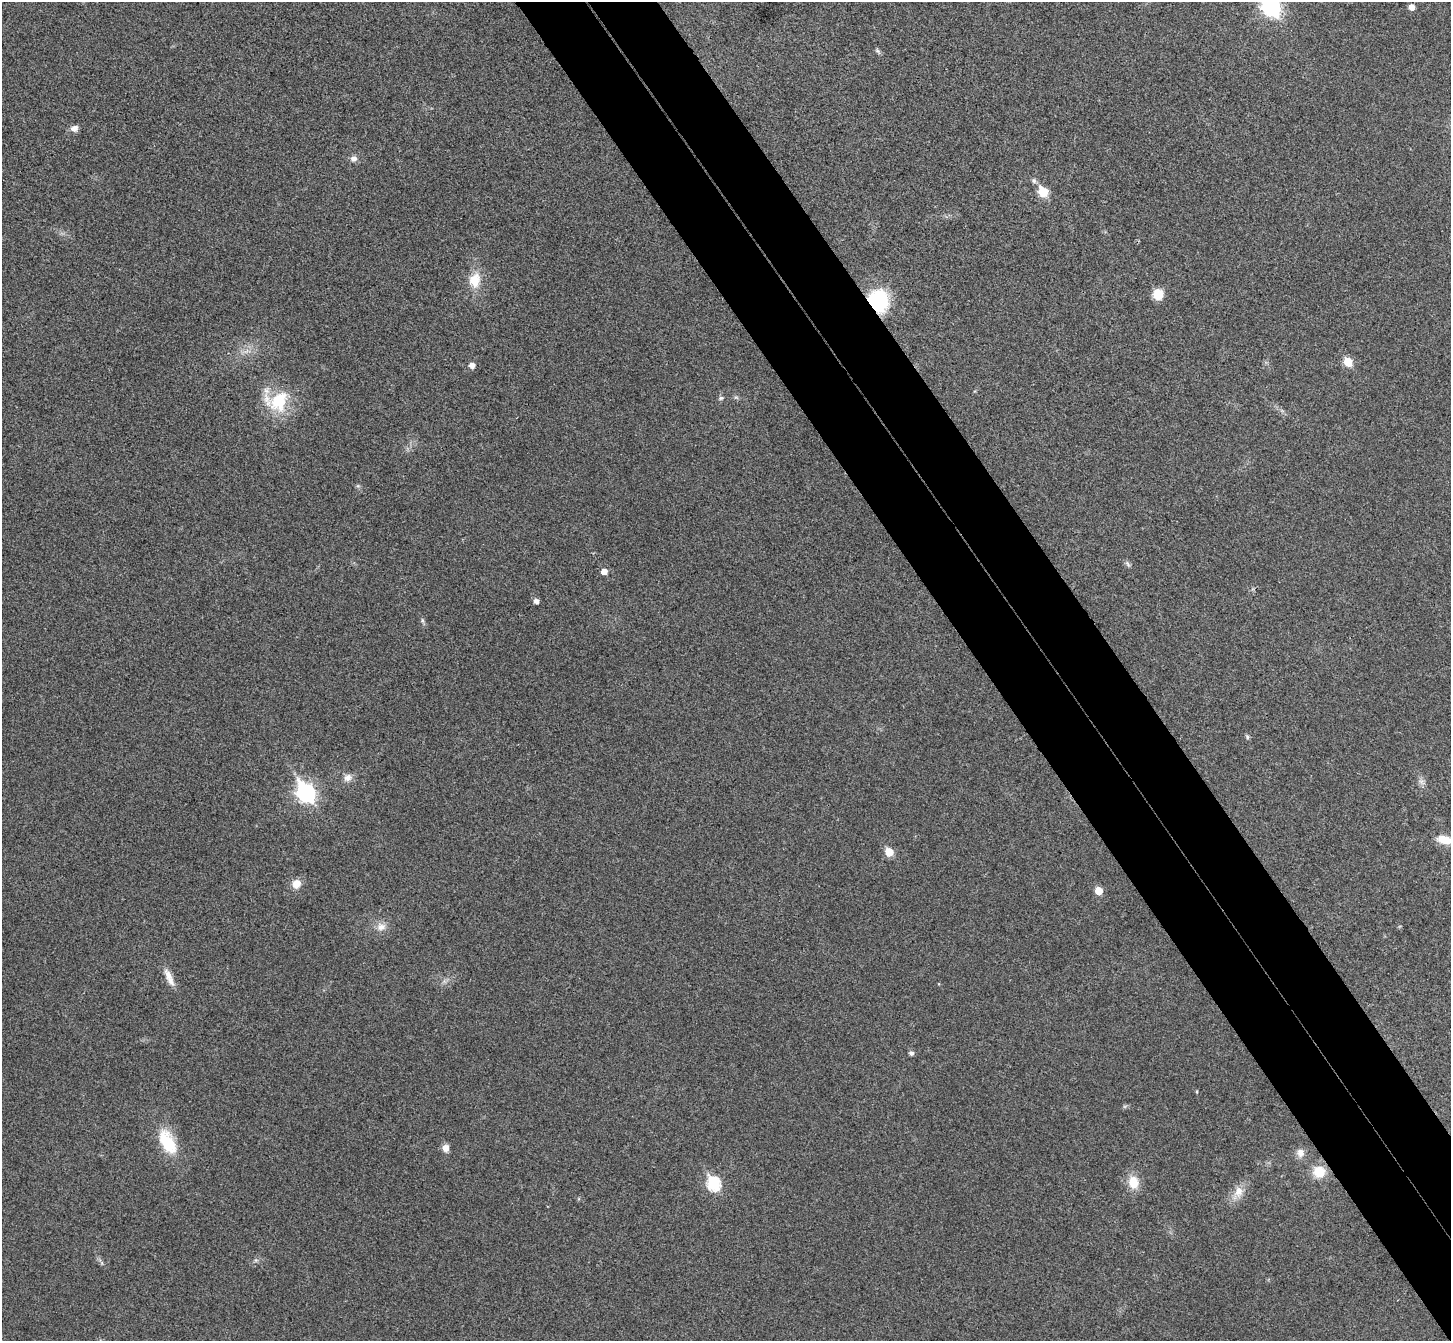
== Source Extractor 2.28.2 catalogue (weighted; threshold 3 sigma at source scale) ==
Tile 6 of 4 x 4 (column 2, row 2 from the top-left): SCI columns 1499-2947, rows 2871-4209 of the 5898 x 5875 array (HDU 1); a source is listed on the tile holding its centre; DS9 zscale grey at full resolution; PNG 1453 x 1343 px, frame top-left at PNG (2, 2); no overlay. Shown black and unused: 9% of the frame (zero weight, under 3 of 4 exposures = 6% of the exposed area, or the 3 px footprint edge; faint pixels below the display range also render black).
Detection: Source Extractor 2.28.2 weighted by HDU 2 'WHT'; one run over the whole footprint, this tile lists its part. Background 0.0533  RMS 0.0066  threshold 0.0295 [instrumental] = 3 sigma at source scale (4.5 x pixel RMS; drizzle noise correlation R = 1.50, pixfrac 1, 0.05/0.05 arcsec/px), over >= 5 px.
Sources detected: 39; all 39 listed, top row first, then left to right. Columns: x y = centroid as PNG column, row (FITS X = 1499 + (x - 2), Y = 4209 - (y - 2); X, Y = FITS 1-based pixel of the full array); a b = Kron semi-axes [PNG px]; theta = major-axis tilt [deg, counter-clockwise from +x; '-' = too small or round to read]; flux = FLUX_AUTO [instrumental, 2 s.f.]
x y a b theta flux
1271 7 10 7 -55 230
1412 7 5 5 - 5
878 51 9 5 -46 1.3
74 128 9 7 11 3.6
353 159 8 7 - 3.2
1034 181 8 6 -74 1.6
1043 192 6 6 - 28
475 280 21 15 80 14
1158 294 9 9 - 13
878 300 25 21 -67 42
246 351 10 3 45 2.1
1348 362 6 5 - 19
472 365 5 5 - 4.6
721 398 8 5 11 1.3
279 401 31 25 66 32
358 486 6 4 -17 0.96
1128 564 10 5 -65 1.5
604 571 5 5 - 5.4
536 601 5 4 - 3.1
422 621 7 5 -72 1.2
1247 737 7 4 -64 1.1
348 778 11 10 - 4.2
1421 782 9 7 -41 2.7
306 793 9 7 -57 230
1444 840 16 8 -12 11
889 852 6 5 - 17
296 884 11 10 - 6.6
1099 891 6 5 - 11
381 927 13 10 6 5.5
168 975 21 9 -64 6.9
911 1053 5 5 - 2.2
1197 1092 5 3 - 0.58
167 1142 37 18 -64 25
445 1148 8 7 - 4.8
1300 1153 10 9 - 4.8
1319 1172 14 13 - 14
1133 1182 14 11 -81 13
713 1184 8 7 - 70
1238 1192 22 12 62 8.6
Overlapping masked pixels (flux is a lower limit): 1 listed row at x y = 878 300
Isophote crosses this tile's border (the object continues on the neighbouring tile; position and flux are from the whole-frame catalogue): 2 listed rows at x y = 1271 7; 1444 840